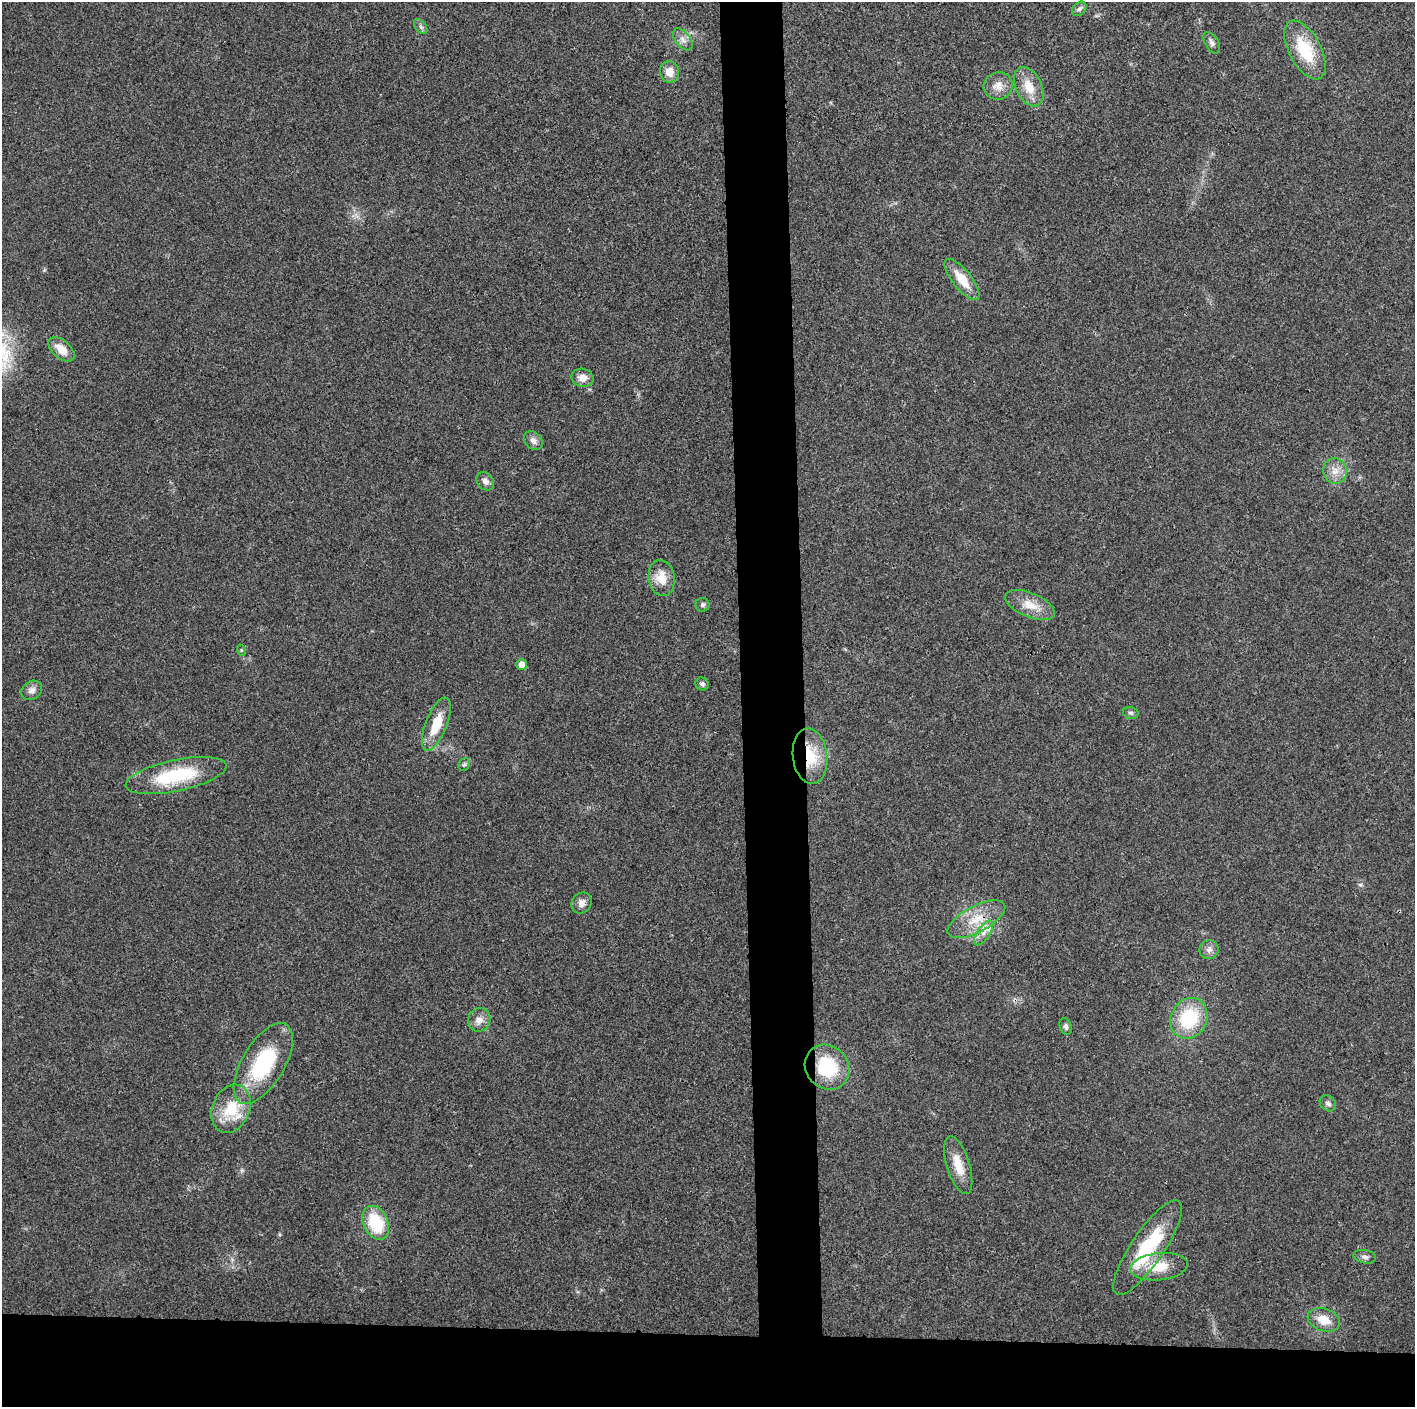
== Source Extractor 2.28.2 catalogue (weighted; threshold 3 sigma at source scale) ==
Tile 8 of 3 x 3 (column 2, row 3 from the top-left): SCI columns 1415-2827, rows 6-1410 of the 4252 x 4226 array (HDU 1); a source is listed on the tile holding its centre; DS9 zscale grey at full resolution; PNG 1417 x 1409 px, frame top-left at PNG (2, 2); each listed source drawn as its Kron ellipse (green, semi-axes under 4 px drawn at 4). Shown black and unused: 9% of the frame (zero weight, under 3 of 4 exposures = <1% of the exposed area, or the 3 px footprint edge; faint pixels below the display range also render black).
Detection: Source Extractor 2.28.2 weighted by HDU 2 'WHT'; one run over the whole footprint, this tile lists its part. Background 0.0204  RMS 0.0055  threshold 0.025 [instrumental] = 3 sigma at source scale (4.5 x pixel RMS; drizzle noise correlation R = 1.50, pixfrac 1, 0.05/0.05 arcsec/px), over >= 5 px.
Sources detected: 44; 1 inside a brighter listed object's ellipse — not listed separately; the other 43 listed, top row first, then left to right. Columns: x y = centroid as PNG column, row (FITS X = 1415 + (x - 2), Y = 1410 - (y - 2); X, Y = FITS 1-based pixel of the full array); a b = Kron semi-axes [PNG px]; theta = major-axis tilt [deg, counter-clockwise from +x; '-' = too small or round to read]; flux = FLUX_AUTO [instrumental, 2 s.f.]
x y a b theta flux
1079 9 8 6 45 1.6
421 27 9 5 -52 1.4
683 39 13 7 -52 3.2
1212 43 12 6 -59 2
1305 50 32 16 -62 24
669 72 11 9 -79 6
998 86 14 13 - 5.5
1029 87 21 13 -64 10
962 279 25 9 -51 12
61 349 15 9 -41 7.5
582 378 11 9 -11 4.8
533 441 10 8 -48 2.8
1335 471 13 11 -68 5.6
485 481 10 7 -49 2.8
662 578 18 13 -81 9
703 605 7 7 - 1.3
1030 605 26 12 -22 9.3
241 650 5 3 - 0.65
521 664 5 5 - 4
702 684 7 6 - 1.5
32 690 11 8 35 3.2
1131 713 8 5 -16 1.3
436 724 28 10 68 15
810 756 28 17 -84 23
464 764 7 5 67 1.1
176 775 51 15 12 37
581 903 11 9 58 3.4
976 919 32 13 27 15
984 933 14 6 56 3.7
1209 950 9 9 - 2.7
1189 1018 21 18 63 31
479 1020 12 11 - 4.3
1066 1026 9 6 -73 1.6
263 1064 45 21 59 46
827 1067 24 21 -48 30
1328 1103 9 7 -42 1.9
231 1109 25 18 67 18
958 1165 30 11 -73 10
376 1223 18 12 -64 25
1148 1248 56 16 56 39
1365 1257 11 6 -11 2
1159 1267 29 13 6 14
1324 1320 16 11 -20 8.6
Overlapping masked pixels (flux is a lower limit): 1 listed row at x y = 810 756